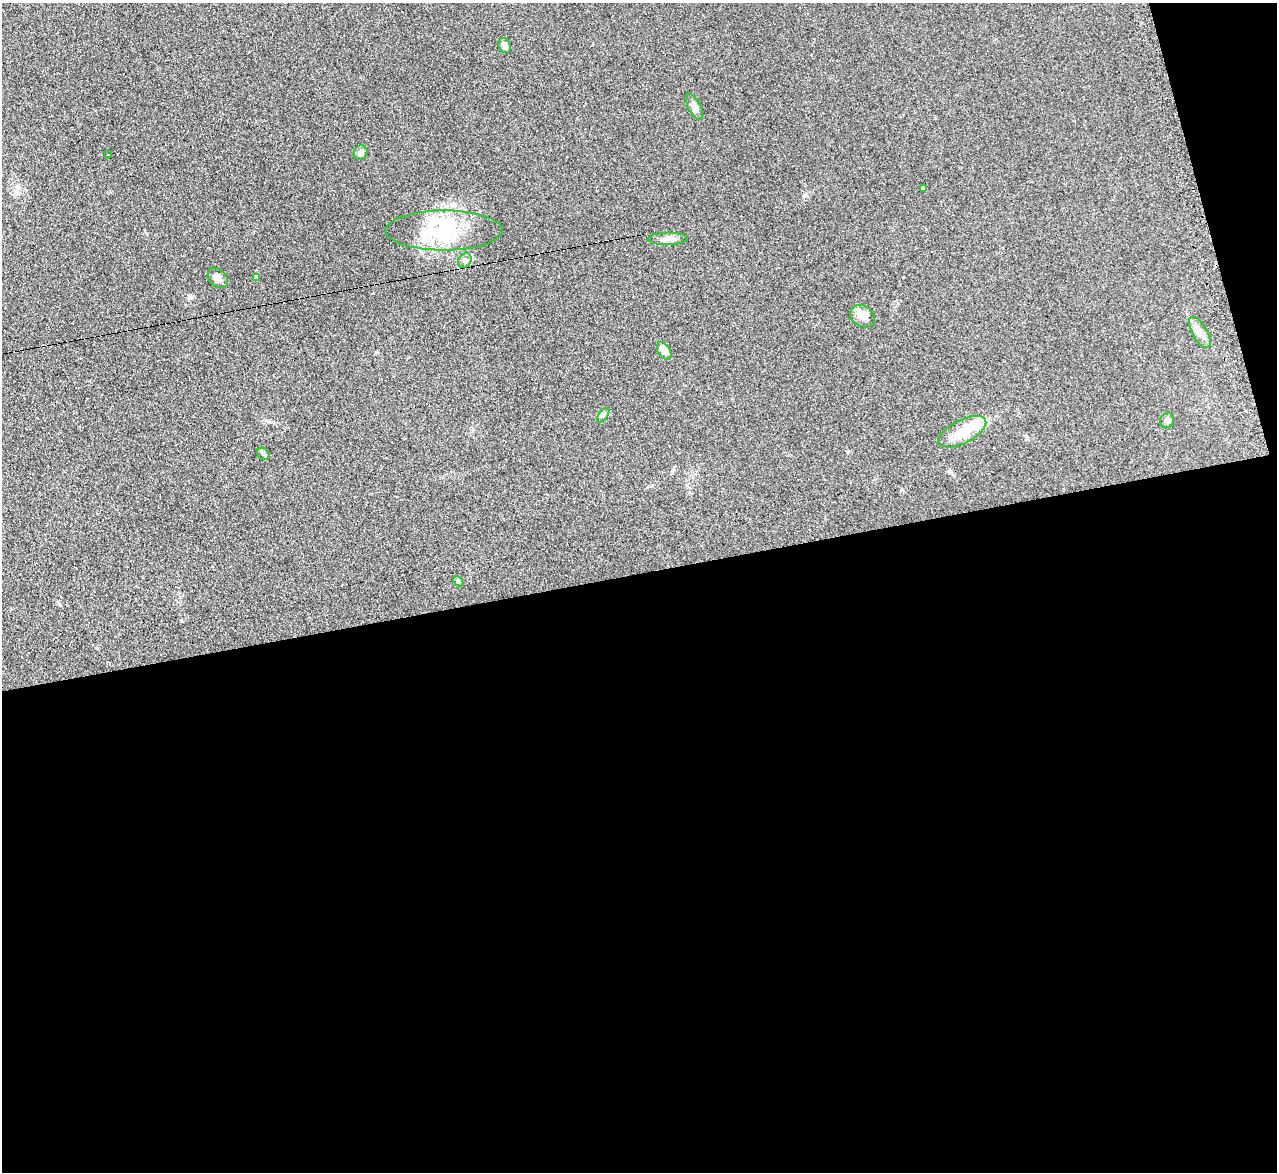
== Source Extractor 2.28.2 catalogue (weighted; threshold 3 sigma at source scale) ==
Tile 16 of 4 x 4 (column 4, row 4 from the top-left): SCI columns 3845-5119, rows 263-1432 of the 5128 x 5082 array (HDU 1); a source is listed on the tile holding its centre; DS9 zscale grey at full resolution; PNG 1279 x 1174 px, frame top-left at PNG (2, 3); each listed source drawn as its Kron ellipse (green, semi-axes under 4 px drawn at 4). Shown black and unused: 53% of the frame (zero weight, under 2 of 3 exposures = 2% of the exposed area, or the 3 px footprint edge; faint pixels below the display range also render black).
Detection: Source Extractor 2.28.2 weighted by HDU 2 'WHT'; one run over the whole footprint, this tile lists its part. Background 0.221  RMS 0.015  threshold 0.0671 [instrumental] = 3 sigma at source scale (4.5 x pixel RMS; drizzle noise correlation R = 1.50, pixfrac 1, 0.05/0.05 arcsec/px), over >= 5 px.
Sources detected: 23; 2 inside a brighter object's white glare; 3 cosmic-ray / hot-pixel residue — neither listed nor drawn; the other 18 listed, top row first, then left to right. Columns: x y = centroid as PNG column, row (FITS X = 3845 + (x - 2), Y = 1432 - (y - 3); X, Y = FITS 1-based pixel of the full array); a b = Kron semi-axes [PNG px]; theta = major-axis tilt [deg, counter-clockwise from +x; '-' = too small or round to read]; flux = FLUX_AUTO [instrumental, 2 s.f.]
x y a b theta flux
504 45 8 6 -64 8.3
694 106 15 6 -63 6.7
361 152 7 6 - 6.2
109 155 3 2 - 2.5
923 188 4 4 - 3.4
444 230 58 20 0 84
668 239 20 6 1 8.4
465 260 8 6 58 4.3
218 278 12 8 -47 7.5
256 278 4 3 - 5.4
863 316 13 10 -30 13
1200 332 17 7 -61 10
664 351 10 6 -56 12
603 415 8 4 53 3.1
1167 420 8 6 66 4.2
962 432 26 11 27 29
263 454 7 5 -45 2.7
458 581 6 4 -44 1.8
Unlisted compact peaks at least as high as the median listed source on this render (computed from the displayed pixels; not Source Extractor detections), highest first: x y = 97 648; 189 298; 60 605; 848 452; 1027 438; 181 620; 376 352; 805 195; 935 118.